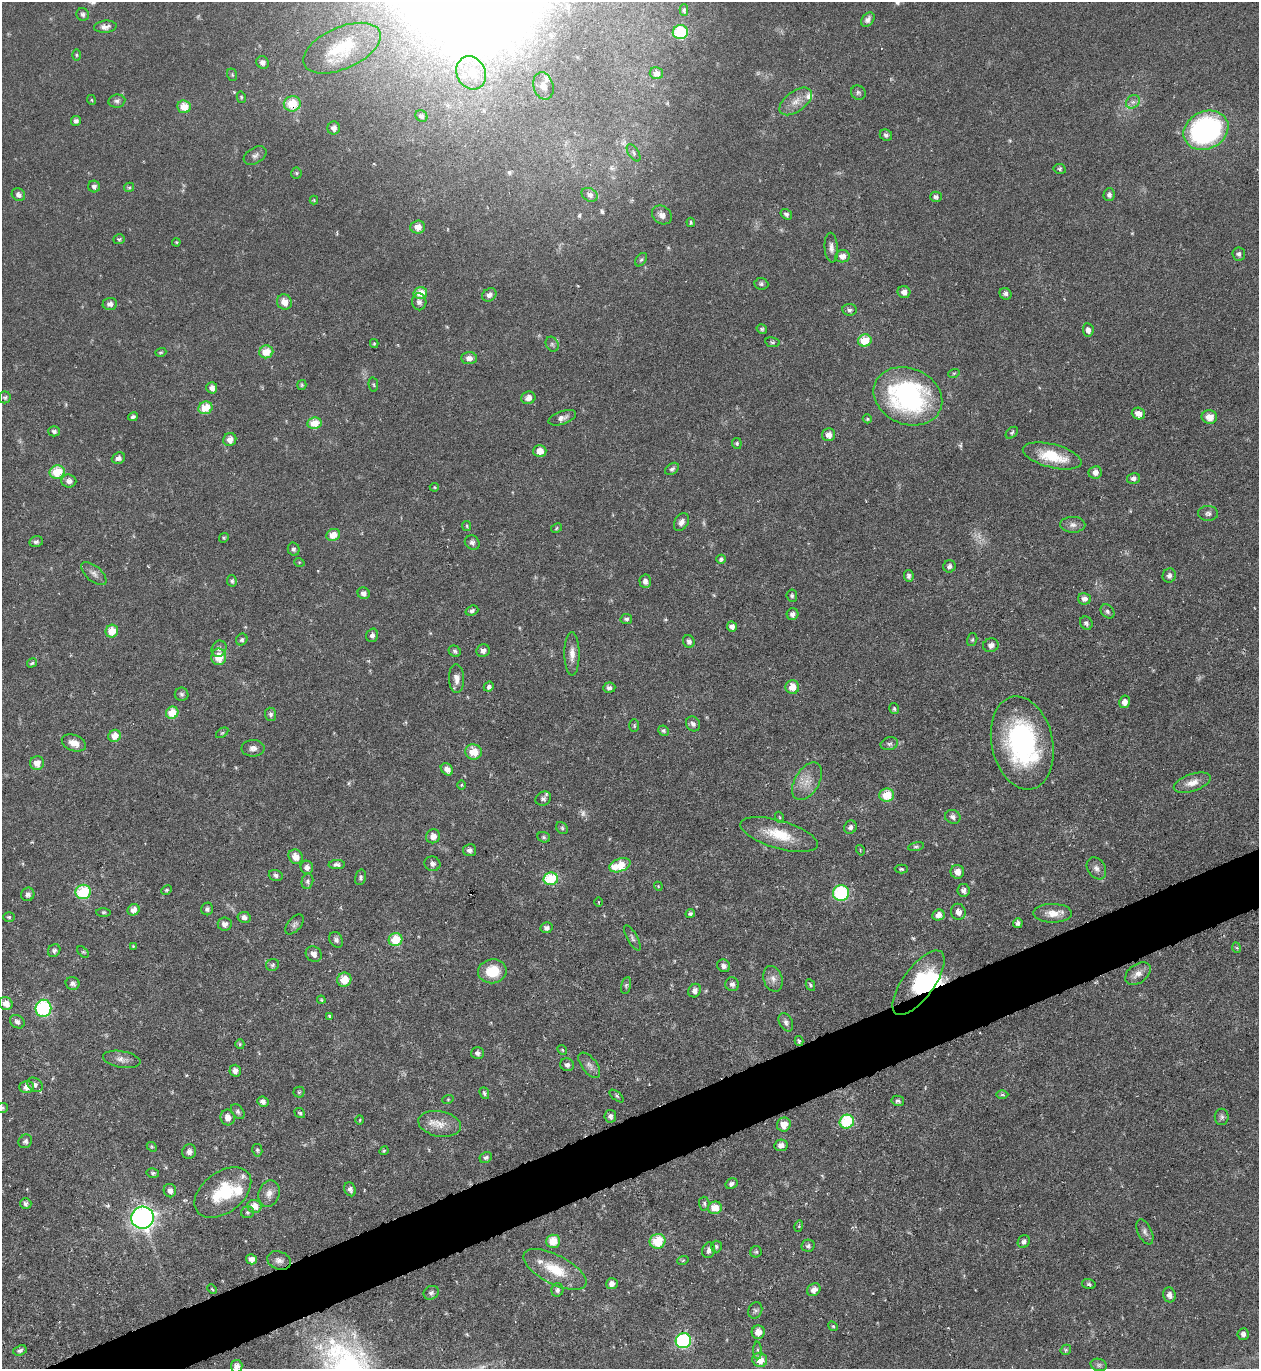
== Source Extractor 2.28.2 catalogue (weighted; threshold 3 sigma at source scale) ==
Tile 7 of 4 x 4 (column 3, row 2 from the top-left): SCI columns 2665-3921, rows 2737-4103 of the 5460 x 5473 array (HDU 1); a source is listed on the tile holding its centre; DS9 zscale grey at full resolution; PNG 1261 x 1371 px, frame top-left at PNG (2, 2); each listed source drawn as its Kron ellipse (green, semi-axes under 4 px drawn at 4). Shown black and unused: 4% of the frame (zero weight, under 4 of 8 exposures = <1% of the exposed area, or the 3 px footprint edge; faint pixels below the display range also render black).
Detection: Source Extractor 2.28.2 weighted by HDU 2 'WHT'; one run over the whole footprint, this tile lists its part. Background 0.0583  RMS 0.0049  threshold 0.02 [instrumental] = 3 sigma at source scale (4.09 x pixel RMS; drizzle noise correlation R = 1.36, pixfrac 0.8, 0.05/0.05 arcsec/px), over >= 5 px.
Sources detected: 313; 5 too faint to see at this stretch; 2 inside a brighter object's white glare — neither listed nor drawn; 4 inside a brighter listed object's ellipse — not listed separately; the other 302 listed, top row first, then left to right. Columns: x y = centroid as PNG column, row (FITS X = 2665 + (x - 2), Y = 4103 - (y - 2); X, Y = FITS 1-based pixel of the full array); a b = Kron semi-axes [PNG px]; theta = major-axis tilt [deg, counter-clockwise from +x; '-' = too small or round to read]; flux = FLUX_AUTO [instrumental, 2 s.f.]
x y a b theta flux
684 10 6 4 89 0.83
83 14 6 6 - 1.3
868 19 8 6 51 1.8
105 27 11 6 5 2.5
680 32 7 7 - 24
342 48 41 21 24 20
76 55 6 3 -89 0.56
262 62 6 6 - 1.7
471 73 17 14 -65 10
656 73 6 6 - 3
232 75 6 5 - 0.66
543 86 14 10 -74 4
858 93 7 6 - 1.1
241 97 6 4 -78 0.65
92 100 5 3 - 0.48
117 101 8 6 8 1.4
796 101 19 10 36 5
1133 102 7 6 - 1.8
292 104 8 7 - 14
184 107 7 6 - 7.5
421 116 6 5 - 1.1
76 121 5 5 - 1.5
334 128 6 6 - 2.7
1206 130 23 18 26 84
886 135 6 5 - 1.3
634 153 10 5 -57 1.2
255 156 12 7 31 1.9
1060 169 6 5 - 0.85
296 173 5 5 - 0.67
94 186 6 5 - 1.5
129 187 5 4 - 0.7
18 195 7 6 - 1.9
590 195 8 6 -29 1.7
1109 195 6 5 - 1.4
936 197 6 5 - 1.3
314 200 4 4 - 0.46
786 214 6 4 -35 1.3
662 215 10 8 -37 3
691 222 5 3 - 0.72
418 227 7 6 - 4.3
119 239 6 4 17 0.76
176 242 4 3 - 0.42
831 248 15 6 -86 2.4
1239 254 6 6 - 1.4
842 256 7 6 - 3.5
641 260 7 5 52 0.87
761 284 7 5 -5 1.2
904 292 6 6 - 2.6
420 293 7 5 14 7.6
1005 294 6 5 - 1.4
489 295 7 6 - 2.4
284 302 8 7 - 4.8
419 302 8 7 - 2
110 304 7 6 - 2.4
850 310 7 5 -8 1.3
762 329 5 4 - 0.75
1088 330 7 5 -81 2.2
865 340 7 6 - 11
772 342 7 5 -9 0.94
374 343 4 4 - 0.63
552 344 8 6 -62 1.2
161 352 6 3 18 0.62
266 352 7 6 - 8.3
469 358 8 6 3 2.9
954 373 6 3 18 0.53
373 384 7 4 -81 0.68
302 385 5 4 - 0.68
212 388 5 5 - 2.9
908 396 35 28 -23 89
5 397 6 6 - 0.97
528 398 7 6 - 3
205 408 7 6 - 10
1138 414 7 5 -20 3.9
133 417 5 4 - 1.2
1209 417 8 7 - 5.1
562 418 14 6 19 2.5
867 419 4 4 - 0.66
314 423 7 6 - 9.3
54 431 6 5 - 1.3
1012 433 7 4 41 0.86
828 435 7 6 - 3.2
230 440 7 6 - 3.4
737 443 5 4 - 0.85
540 451 6 6 - 4.3
1052 456 30 11 -14 17
118 458 7 5 21 2.2
672 469 8 5 34 1.2
57 472 7 6 - 14
1095 472 7 6 - 3.3
1133 478 6 5 - 1.9
69 481 7 6 - 2.1
434 487 5 4 - 0.53
1208 513 10 7 -2 1.6
681 522 9 6 59 2.3
1073 525 12 8 -1 2.4
467 526 5 4 - 0.6
556 528 6 4 30 0.66
333 535 7 5 26 6.2
224 538 5 4 - 0.58
36 542 7 5 13 1.4
472 543 8 7 - 1.6
294 549 7 6 - 1.2
721 559 4 4 - 1.2
299 562 5 3 - 0.46
949 566 6 6 - 1.3
94 574 15 7 -40 2.7
909 576 6 5 - 1.1
1169 576 7 6 - 1.7
232 581 6 5 - 0.81
645 581 7 6 - 1.9
364 593 6 5 - 1.8
792 596 6 5 - 0.89
1084 599 6 6 - 2.3
472 611 6 5 - 1.4
1107 611 8 6 -47 1.3
792 614 6 5 - 1.7
626 619 6 5 - 1.2
1086 623 7 6 - 1.3
732 626 5 5 - 2.2
112 631 6 6 - 7.9
372 635 7 5 72 1.5
242 640 6 5 - 1
972 640 6 5 - 0.83
689 641 6 5 - 1.5
991 645 8 7 - 2.4
219 649 8 7 - 1.6
455 651 6 5 - 1.1
483 651 7 6 - 1.9
572 654 21 7 -89 4.1
219 657 8 7 - 9.2
32 663 5 3 - 0.86
457 679 14 7 -88 3.3
489 687 5 5 - 1.3
792 687 7 7 - 5.8
609 688 6 5 - 1.7
182 694 7 6 - 1.2
1125 702 6 5 - 3
894 708 5 4 - 0.82
172 713 6 6 - 9.4
270 714 6 5 - 1.5
693 724 8 7 - 1.8
634 726 6 5 - 0.73
664 731 5 5 - 0.87
222 733 7 3 35 0.64
115 736 6 6 - 5.1
74 743 12 8 -20 4.6
1022 743 47 30 -78 80
889 744 9 6 14 1.3
253 748 11 8 2 2.5
473 752 8 7 - 8.8
37 763 7 7 - 4.1
447 769 7 5 -44 2.8
807 781 21 12 59 6.7
1192 783 19 8 19 5.2
462 785 4 3 - 0.51
887 795 7 6 - 10
543 799 8 6 28 1.5
779 817 6 3 -70 0.49
953 817 8 6 -22 1.8
850 827 7 6 - 1.6
562 828 7 5 -45 0.95
779 835 40 14 -16 16
433 836 7 6 - 3.3
544 837 6 5 - 0.85
916 846 8 4 11 0.89
469 850 7 6 - 1.7
860 850 5 3 - 0.45
296 857 8 6 -49 4.8
432 864 8 7 - 1.8
337 865 8 4 1 1.6
620 865 11 6 20 14
307 867 7 6 - 2.4
1096 868 12 9 -57 2.3
901 869 6 4 0 0.75
957 872 7 7 - 3.7
276 875 7 5 -16 1.2
360 877 8 5 75 1.1
551 879 7 6 - 25
307 881 8 5 77 1.2
658 886 4 3 - 0.4
166 890 6 4 27 0.71
963 890 6 6 - 1.8
83 892 8 7 - 24
841 893 8 7 - 32
28 894 7 6 - 1.5
598 902 5 3 - 0.44
207 909 6 6 - 1.2
133 910 6 5 - 3.7
104 912 7 3 0 0.67
958 912 8 7 - 2.8
690 913 5 4 - 1
1053 913 19 9 -1 5.8
938 915 6 5 - 3.2
9 917 6 5 - 0.71
244 917 6 5 - 2
1018 923 5 5 - 1.4
225 924 7 6 - 2.3
295 924 12 6 49 1.6
546 928 6 5 - 1.8
632 938 14 5 -61 1.4
336 940 8 6 -62 1.6
396 940 7 6 - 14
133 946 4 4 - 0.49
1237 948 5 3 - 0.52
54 951 7 6 - 1.1
83 952 7 4 -44 0.71
314 954 8 7 - 2.7
273 965 7 6 - 1.1
724 966 7 6 - 1.7
492 971 14 12 10 13
1138 974 14 9 36 3.5
773 979 13 9 -73 3.2
344 980 7 7 - 8.3
73 983 7 6 - 1.7
918 983 38 15 54 27
732 984 7 6 - 1.8
626 985 9 4 78 0.99
810 985 6 3 -64 0.78
695 991 7 6 - 2.4
321 1000 4 3 - 0.55
6 1003 7 6 - 4.5
43 1008 8 8 - 50
329 1016 4 2 - 0.55
17 1022 8 6 -35 1.7
786 1022 10 6 -62 1.6
799 1041 5 3 - 0.72
240 1044 5 4 - 0.63
562 1050 5 4 - 0.53
478 1053 6 6 - 1.6
122 1059 19 8 -10 3.3
567 1065 7 6 - 1.4
589 1065 15 7 -52 2.5
235 1071 6 5 - 2.5
35 1085 8 6 -37 2
27 1087 7 6 - 3
299 1092 5 5 - 0.74
484 1093 6 4 -70 0.86
1002 1094 6 4 0 0.78
617 1096 8 2 -40 0.57
448 1099 6 3 19 0.54
898 1101 6 5 - 1.1
263 1102 6 5 - 1.9
2 1108 6 5 - 0.93
238 1112 8 5 -52 1.2
300 1113 6 4 -41 0.84
610 1116 6 6 - 1.5
228 1117 8 7 - 3.4
1222 1117 8 7 - 1.3
360 1120 5 3 - 0.41
847 1122 7 6 - 25
440 1124 21 12 -10 6.8
784 1125 7 6 - 5.6
25 1141 7 6 - 1.2
781 1145 6 6 - 3
152 1147 5 4 - 0.66
257 1150 6 5 - 0.91
384 1151 4 4 - 0.53
189 1152 7 7 - 2
486 1157 6 5 - 1.1
153 1173 6 5 - 0.87
731 1184 6 5 - 1.5
350 1189 7 5 -66 1.6
170 1191 7 6 - 2.1
223 1192 32 20 37 23
269 1193 14 10 73 3.5
26 1204 5 5 - 1.2
704 1204 7 5 -88 0.95
254 1206 7 6 - 5.5
715 1208 7 6 - 7
248 1212 6 6 - 0.96
142 1218 11 11 - 170
799 1226 6 3 73 0.59
1145 1232 13 7 -65 1.9
553 1241 7 7 - 8.5
658 1241 8 7 - 14
1024 1241 7 5 55 1.7
808 1246 6 6 - 1.3
716 1247 6 5 - 0.89
709 1250 8 6 74 2
756 1252 6 5 - 0.83
251 1259 5 5 - 2.7
683 1260 6 3 19 0.54
279 1261 12 9 -19 2.9
555 1269 34 14 -27 15
612 1284 6 5 - 2.3
1089 1284 7 5 -17 0.94
212 1289 5 3 - 0.51
557 1290 7 6 - 1.6
814 1290 7 6 - 2.7
431 1293 8 6 32 1.2
1169 1295 7 6 - 2.4
755 1310 8 6 68 1.3
833 1326 5 4 - 0.65
758 1332 7 6 - 4.1
1243 1334 6 5 - 1.5
683 1341 8 7 - 43
20 1350 7 5 20 1.4
758 1350 9 4 -89 1
1066 1350 5 4 - 0.76
760 1360 7 7 - 7
1099 1365 8 6 -15 1.1
237 1366 6 6 - 2.5
Overlapping masked pixels (flux is a lower limit): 1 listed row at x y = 918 983
Isophote crosses this tile's border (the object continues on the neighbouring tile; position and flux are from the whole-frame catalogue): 2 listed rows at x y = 2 1108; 237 1366